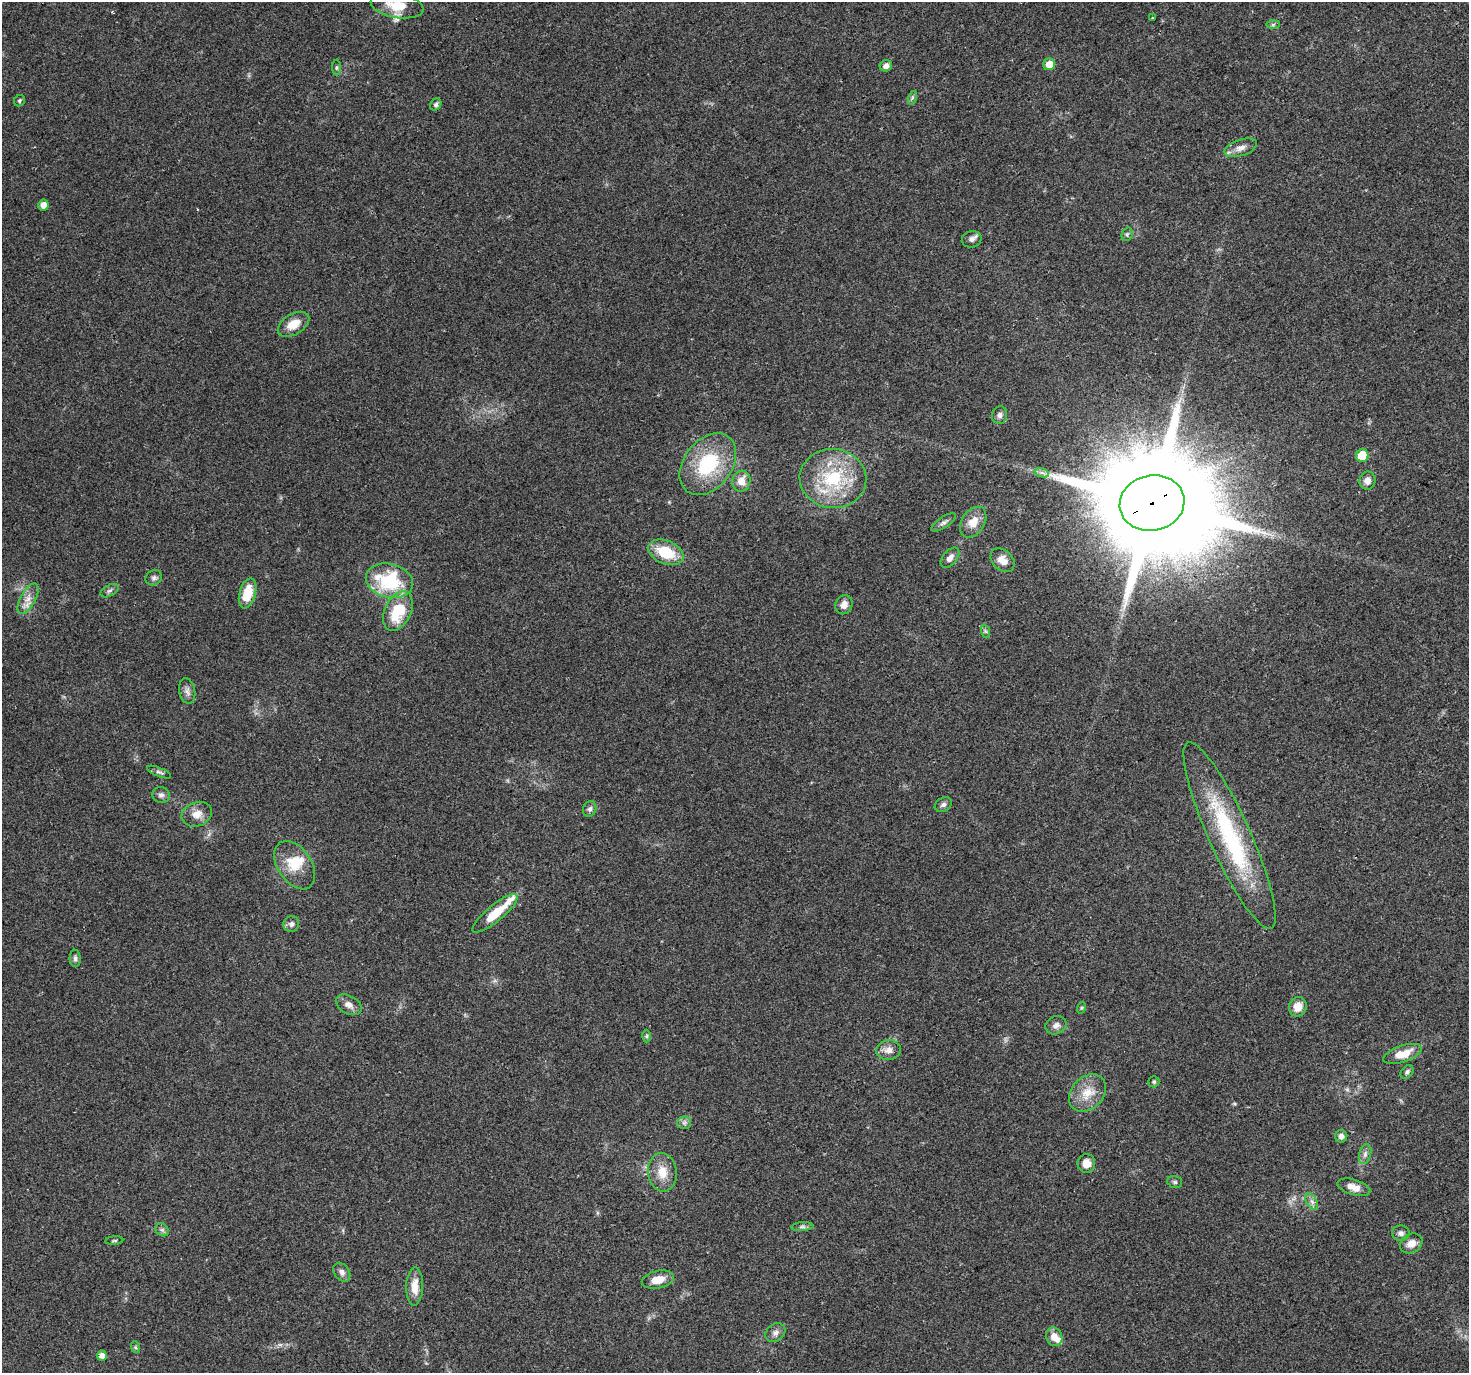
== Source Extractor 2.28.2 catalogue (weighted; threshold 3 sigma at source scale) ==
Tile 10 of 4 x 4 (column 2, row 3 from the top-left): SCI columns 1494-2960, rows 1504-2874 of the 5926 x 5806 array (HDU 1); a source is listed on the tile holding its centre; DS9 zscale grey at full resolution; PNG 1471 x 1375 px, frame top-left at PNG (2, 2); each listed source drawn as its Kron ellipse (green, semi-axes under 4 px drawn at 4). Shown black and unused: <1% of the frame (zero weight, under 2 of 3 exposures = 2% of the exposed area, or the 3 px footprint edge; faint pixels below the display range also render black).
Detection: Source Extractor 2.28.2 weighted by HDU 2 'WHT'; one run over the whole footprint, this tile lists its part. Background 0.093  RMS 0.0092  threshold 0.0415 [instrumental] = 3 sigma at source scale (4.5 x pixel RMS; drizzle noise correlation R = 1.50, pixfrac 1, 0.0396/0.0396 arcsec/px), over >= 5 px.
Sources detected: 81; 2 inside a brighter object's white glare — neither listed nor drawn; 3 inside a brighter listed object's ellipse — not listed separately; the other 76 listed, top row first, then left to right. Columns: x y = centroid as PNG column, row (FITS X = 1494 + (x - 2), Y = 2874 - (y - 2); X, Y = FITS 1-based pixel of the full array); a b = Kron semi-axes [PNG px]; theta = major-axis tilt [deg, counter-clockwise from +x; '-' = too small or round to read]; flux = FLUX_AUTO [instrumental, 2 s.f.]
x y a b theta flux
397 6 26 12 -9 19
1153 18 3 3 - 3.8
1273 25 6 4 2 1.5
1049 64 6 5 - 10
886 66 6 5 - 4.3
336 67 8 4 -90 1.4
912 98 7 4 72 1.5
19 101 6 5 - 1.4
436 104 6 5 - 2.1
1241 148 17 8 18 6.5
43 205 5 5 - 6.7
1127 234 7 5 69 1.6
972 239 10 8 13 3.5
293 324 17 10 31 13
1000 415 9 7 78 3.4
1362 456 6 6 - 24
708 464 34 24 52 59
1042 473 7 4 -19 2.5
833 479 33 29 -6 63
741 481 10 9 - 9.7
1367 481 9 8 - 5.6
1152 503 32 27 13 26000
944 522 14 5 34 3.4
973 522 17 11 57 12
666 552 18 11 -22 29
950 558 12 7 50 5.3
1003 560 13 10 -43 8.8
154 578 8 7 - 2.5
389 581 24 17 -14 58
109 591 10 5 29 2.4
248 593 15 8 75 21
28 599 17 7 61 7.4
844 605 10 8 65 6.1
398 611 21 13 65 35
985 631 7 4 -71 1.5
187 691 13 8 -79 4.3
159 772 13 4 -22 2.4
161 795 9 8 - 3.2
943 805 9 6 31 2.7
590 809 8 6 70 2.7
197 814 15 12 20 8.8
1229 835 102 20 -66 110
295 865 27 17 -56 23
495 913 28 8 39 23
291 924 8 7 - 3.2
75 958 8 5 -89 2.1
349 1005 14 9 -29 5.6
1298 1007 10 8 69 10
1081 1008 6 4 71 1
1056 1025 11 8 25 4.5
647 1036 6 4 89 1.3
889 1050 12 10 7 6.4
1402 1054 20 8 19 16
1407 1072 7 5 45 2.5
1154 1082 5 5 - 1.5
1087 1093 21 16 46 17
684 1123 7 6 - 2.6
1341 1136 6 6 - 2.8
1365 1154 10 6 75 3.1
1086 1163 9 9 - 8.1
662 1172 19 14 -83 14
1175 1182 7 5 -16 1.7
1354 1187 17 7 -17 8.4
1312 1202 9 5 -58 3.2
802 1227 11 4 5 2.4
162 1230 7 6 - 2.1
1401 1233 9 8 - 3.4
114 1241 9 3 5 1.3
1411 1244 12 9 30 8.1
342 1272 10 7 -55 4.1
658 1280 16 8 13 12
415 1287 19 8 88 12
775 1333 11 8 39 4.2
1054 1337 9 8 - 8.8
135 1347 6 4 -71 1.2
102 1356 5 5 - 5
Overlapping masked pixels (flux is a lower limit): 1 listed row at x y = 1152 503
Isophote crosses this tile's border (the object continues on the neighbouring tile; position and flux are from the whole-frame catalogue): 1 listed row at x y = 397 6